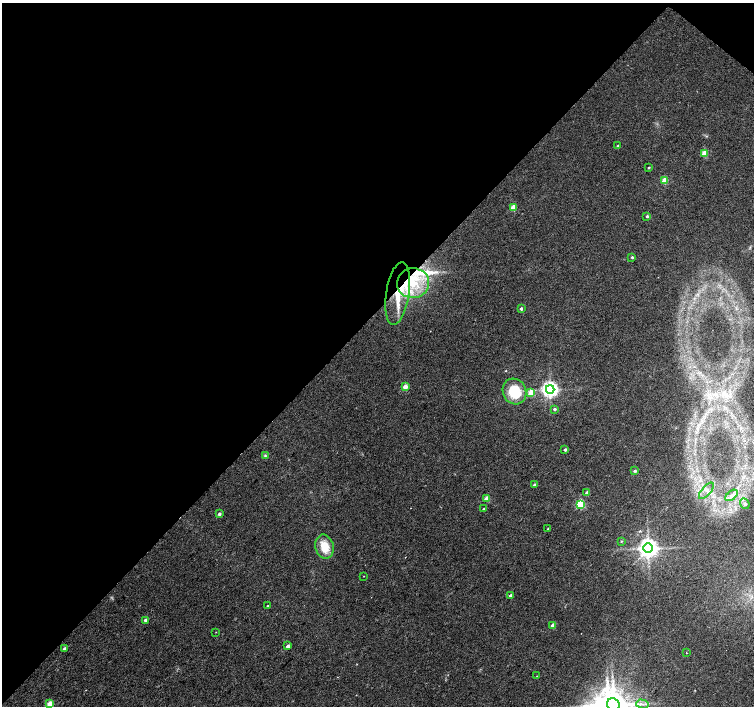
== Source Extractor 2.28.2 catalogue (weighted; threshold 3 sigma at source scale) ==
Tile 2 of 4 x 4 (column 2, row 1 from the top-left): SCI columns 1504-3006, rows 4387-5793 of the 6015 x 6027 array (HDU 1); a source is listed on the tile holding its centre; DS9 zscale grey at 2 x 2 block average (1 PNG px = mean of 2 x 2 image px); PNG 756 x 708 px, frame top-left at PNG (2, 3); each listed source drawn as its Kron ellipse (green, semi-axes under 4 px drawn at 4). Shown black and unused: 45% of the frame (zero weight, under 2 of 3 exposures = <1% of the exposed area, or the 3 px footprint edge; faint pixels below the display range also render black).
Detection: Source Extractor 2.28.2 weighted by HDU 2 'WHT'; one run over the whole footprint, this tile lists its part. Background 0.0327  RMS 0.0064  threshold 0.0286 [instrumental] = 3 sigma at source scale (4.5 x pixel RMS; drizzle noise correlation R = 1.50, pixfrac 1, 0.0396/0.0396 arcsec/px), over >= 5 px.
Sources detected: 49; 1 cosmic-ray / hot-pixel residue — neither listed nor drawn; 4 inside a brighter listed object's ellipse — not listed separately; the other 44 listed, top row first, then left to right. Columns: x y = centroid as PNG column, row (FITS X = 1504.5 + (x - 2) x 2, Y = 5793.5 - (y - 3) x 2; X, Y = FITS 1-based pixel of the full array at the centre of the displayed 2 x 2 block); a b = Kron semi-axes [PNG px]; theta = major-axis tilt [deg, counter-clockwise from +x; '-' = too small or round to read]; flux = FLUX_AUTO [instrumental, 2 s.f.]
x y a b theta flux
618 146 2 2 - 2
704 154 3 3 - 33
649 167 2 2 - 1.7
664 181 3 3 - 36
513 208 3 3 - 31
647 216 3 2 - 2.6
632 257 2 2 - 2.1
413 283 16 15 - 55
398 293 32 11 81 41
521 309 3 2 - 3.5
405 387 3 2 - 27
550 389 4 4 - 640
515 391 13 11 -62 48
531 393 3 3 - 29
555 409 3 3 - 3.5
565 449 2 2 - 4.3
265 455 4 3 - 1.6
635 471 3 2 - 2.4
535 485 2 2 - 5.4
706 491 10 4 49 7.8
587 493 3 2 - 6.8
732 495 7 4 42 8.1
486 499 3 2 - 22
580 504 3 3 - 100
745 504 5 4 - 6.1
484 509 2 2 - 2.5
219 514 2 2 - 5.4
548 529 2 2 - 0.88
621 541 3 3 - 1.3
324 547 12 9 -78 28
648 548 5 4 - 1200
364 576 2 2 - 0.55
510 596 2 2 - 5.9
268 606 3 2 - 1.9
145 620 3 2 - 4.7
553 625 2 2 - 16
216 632 3 2 - 0.56
288 646 2 2 - 9
64 649 3 2 - 6.5
686 653 2 2 - 0.92
537 676 3 2 - 0.65
50 704 3 3 - 40
643 704 6 2 -15 2.6
613 705 7 6 - 2500
Overlapping masked pixels (flux is a lower limit): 1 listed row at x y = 398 293
Isophote crosses this tile's border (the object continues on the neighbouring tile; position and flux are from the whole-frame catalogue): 1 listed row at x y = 613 705